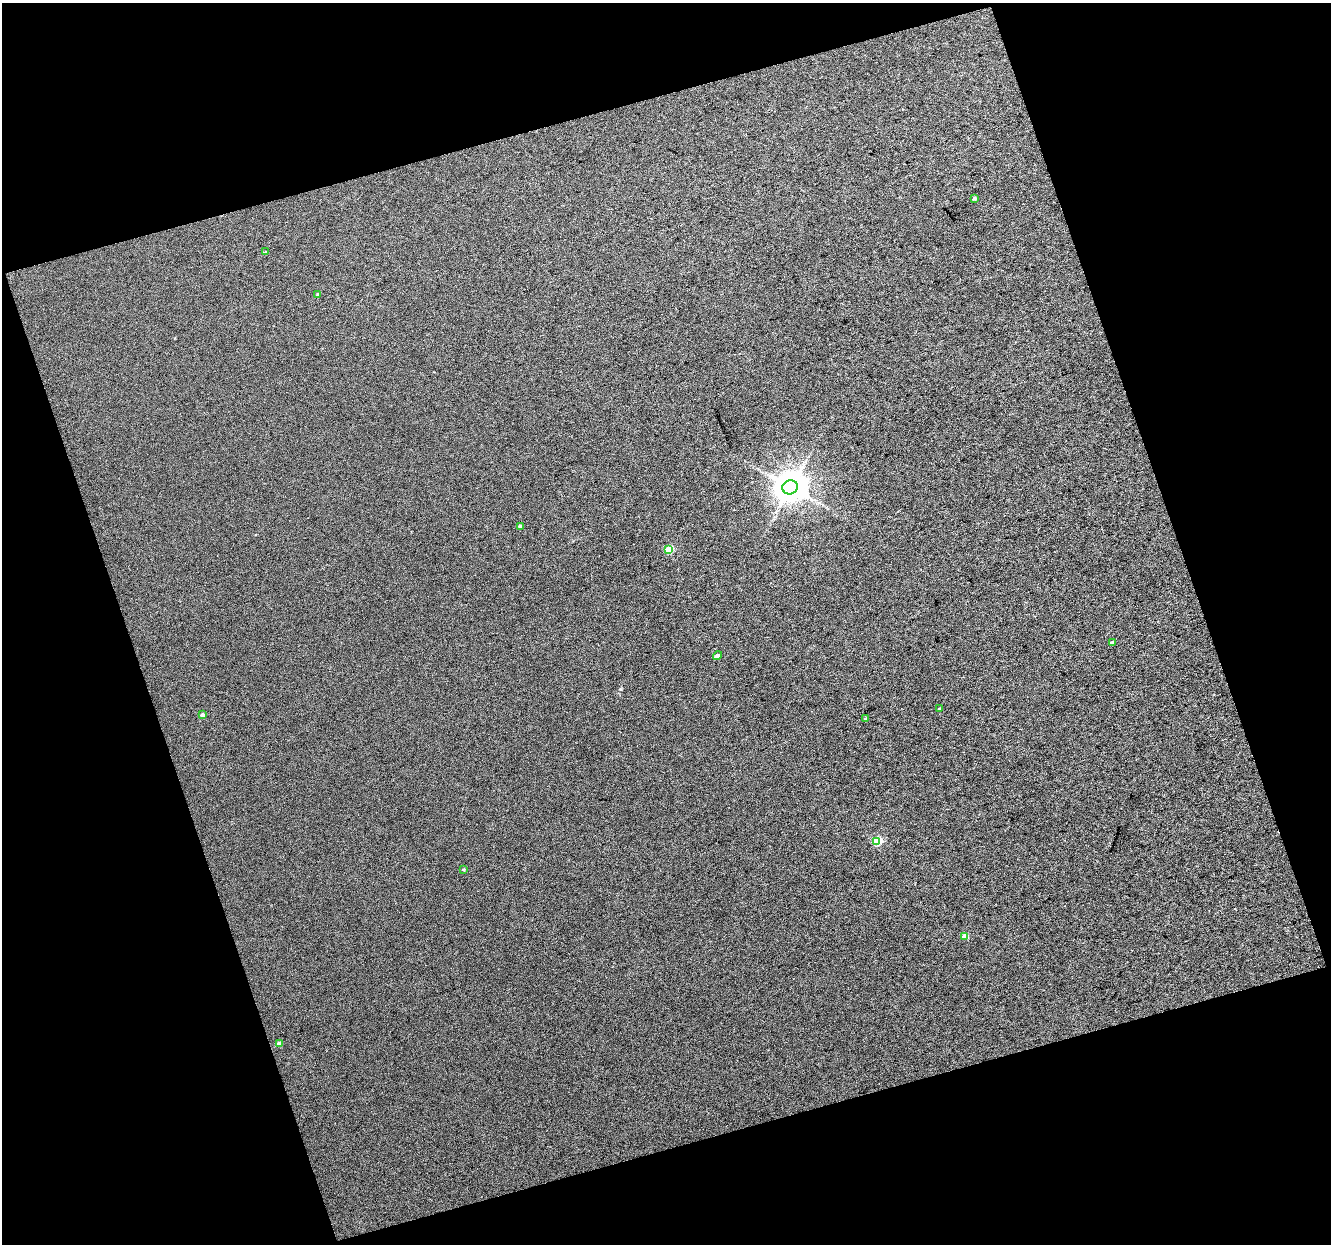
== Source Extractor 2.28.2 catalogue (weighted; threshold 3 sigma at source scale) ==
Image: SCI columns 1-2657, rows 40-2523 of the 2659 x 2579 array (HDU 1 of 3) = the unmasked area's bounding box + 8 px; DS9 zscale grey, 2 x 2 block average (1 PNG px = mean of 2 x 2 image px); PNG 1333 x 1246 px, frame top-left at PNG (2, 3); each listed source drawn as its Kron ellipse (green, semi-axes under 4 px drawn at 4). Shown black and unused: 37% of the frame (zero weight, under 3 of 4 exposures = <1% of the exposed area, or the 3 px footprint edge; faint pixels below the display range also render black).
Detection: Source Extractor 2.28.2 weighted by HDU 2 'WHT'. Background 0.0158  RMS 0.011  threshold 0.0498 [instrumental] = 3 sigma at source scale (4.5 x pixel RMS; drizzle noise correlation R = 1.50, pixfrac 1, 0.0396/0.0396 arcsec/px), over >= 5 px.
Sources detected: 15; all 15 listed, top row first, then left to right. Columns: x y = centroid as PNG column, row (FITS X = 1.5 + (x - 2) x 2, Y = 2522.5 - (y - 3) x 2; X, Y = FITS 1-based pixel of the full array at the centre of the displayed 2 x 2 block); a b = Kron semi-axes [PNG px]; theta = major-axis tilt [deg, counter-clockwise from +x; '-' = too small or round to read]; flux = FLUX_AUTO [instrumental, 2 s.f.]
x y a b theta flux
975 198 4 3 - 3.9
266 252 3 2 - 1.7
317 294 3 2 - 1.5
790 487 8 7 - 4200
520 526 3 2 - 6
669 550 3 3 - 75
1113 642 4 3 - 7.5
718 656 5 3 - 10
940 709 3 3 - 3.6
202 715 3 3 - 8.9
866 718 3 3 - 2
877 841 4 3 - 99
464 870 3 3 - 3
965 936 3 3 - 35
279 1044 3 3 - 14